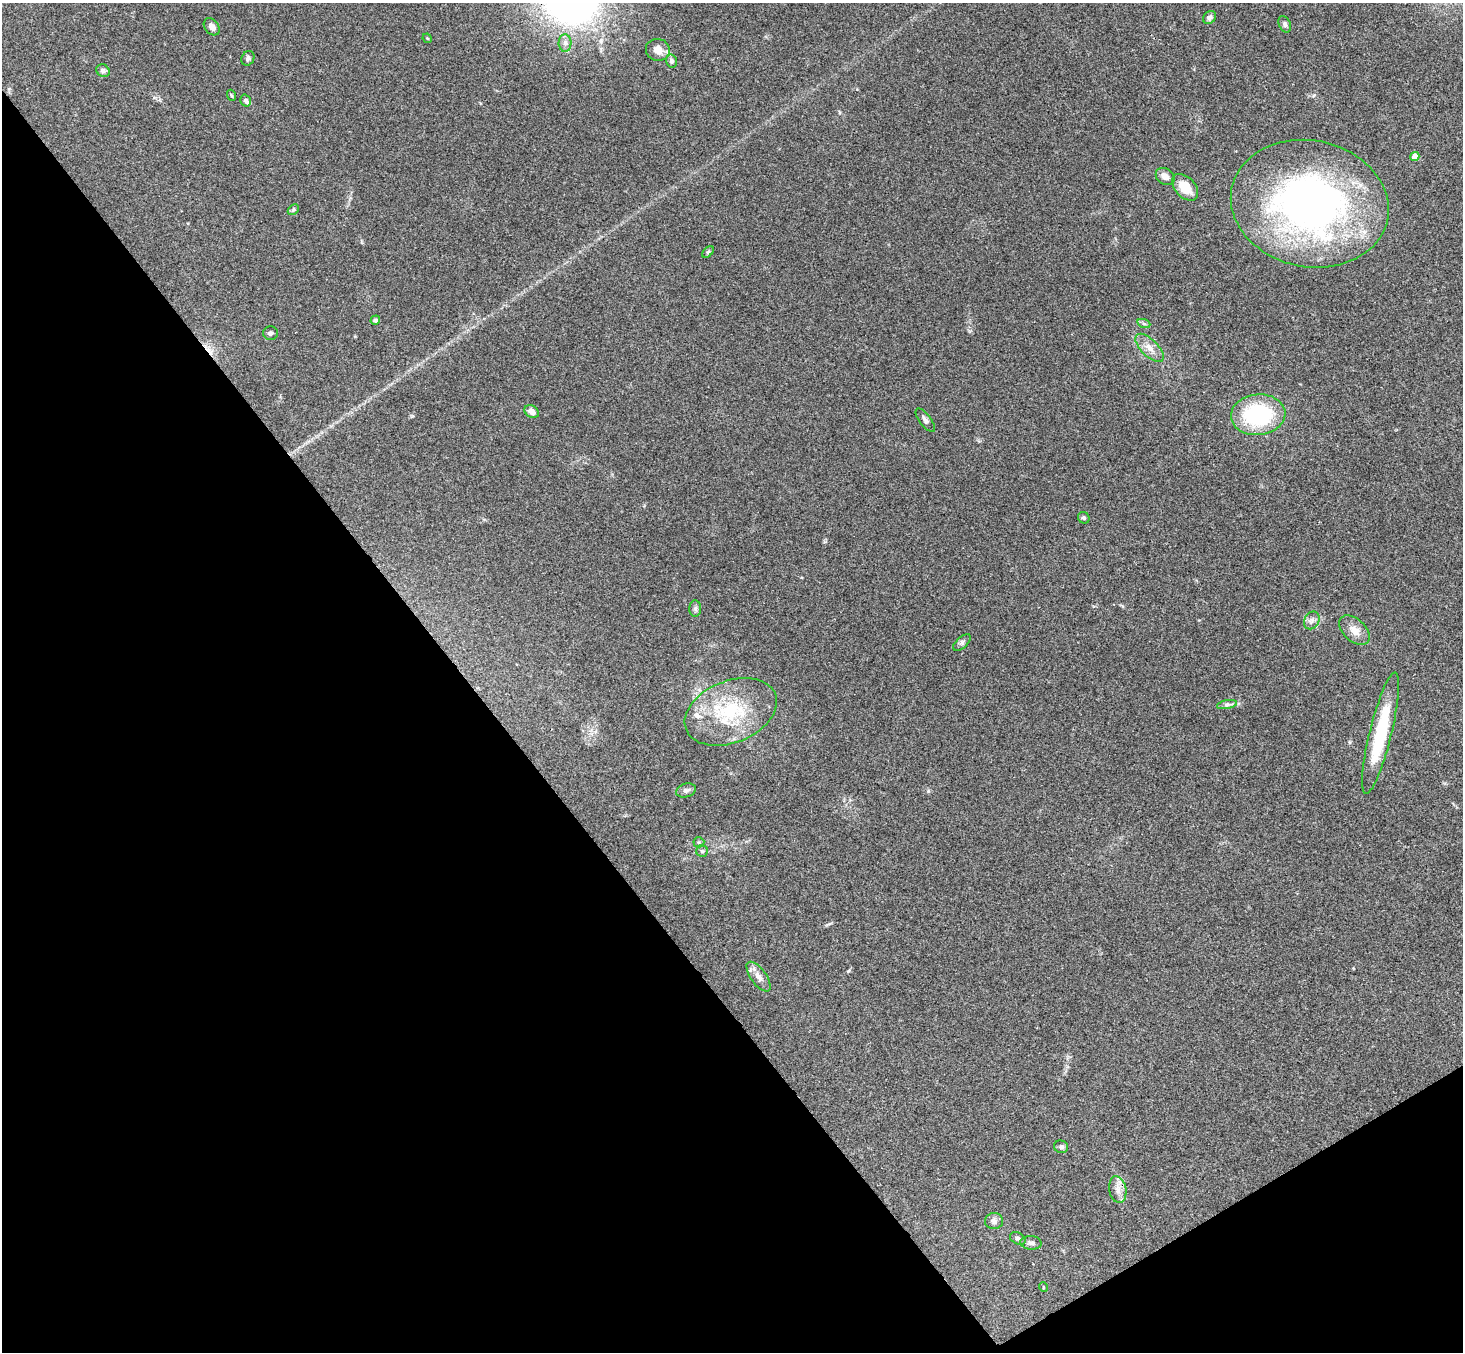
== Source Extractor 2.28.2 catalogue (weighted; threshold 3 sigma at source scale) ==
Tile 14 of 4 x 4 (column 2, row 4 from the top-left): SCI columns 1514-2974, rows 331-1680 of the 5945 x 5925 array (HDU 1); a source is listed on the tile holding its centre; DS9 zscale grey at full resolution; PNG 1465 x 1354 px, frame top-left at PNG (2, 3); each listed source drawn as its Kron ellipse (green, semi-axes under 4 px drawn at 4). Shown black and unused: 35% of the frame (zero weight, under 3 of 4 exposures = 6% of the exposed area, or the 3 px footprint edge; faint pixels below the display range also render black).
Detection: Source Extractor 2.28.2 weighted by HDU 2 'WHT'; one run over the whole footprint, this tile lists its part. Background 0.22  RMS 0.0085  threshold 0.0381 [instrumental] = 3 sigma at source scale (4.5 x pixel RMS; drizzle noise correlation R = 1.50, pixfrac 1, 0.05/0.05 arcsec/px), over >= 5 px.
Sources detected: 45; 1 cosmic-ray / hot-pixel residue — neither listed nor drawn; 2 inside a brighter listed object's ellipse — not listed separately; the other 42 listed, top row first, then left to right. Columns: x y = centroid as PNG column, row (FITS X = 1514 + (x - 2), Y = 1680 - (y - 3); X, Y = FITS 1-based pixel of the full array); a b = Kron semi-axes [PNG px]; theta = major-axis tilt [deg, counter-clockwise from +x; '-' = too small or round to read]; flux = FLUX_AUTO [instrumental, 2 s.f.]
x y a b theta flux
1210 17 7 6 - 2.7
1285 24 9 5 -65 2.1
212 27 9 7 -51 5.3
427 38 5 4 - 0.84
565 43 9 6 89 3.2
658 50 12 11 - 8.5
248 58 8 6 62 2.3
671 61 6 5 - 2.5
103 71 7 6 - 2.5
231 95 6 3 -71 0.91
246 100 6 5 - 1.8
1415 157 4 4 - 11
1165 177 10 7 -35 5.5
1185 187 16 10 -47 17
1310 204 79 63 -11 380
293 210 6 4 45 1.3
708 252 7 4 45 1.4
375 320 5 4 - 2.1
1144 324 7 4 -19 1.4
271 333 7 6 - 1.9
1149 348 18 8 -45 8
532 412 8 6 -33 5.9
1258 415 27 20 5 75
925 420 14 5 -53 2.9
1084 518 6 5 - 1.7
695 608 8 6 -90 2.2
1312 620 9 7 57 3.7
1354 630 18 11 -43 8.8
962 642 11 5 42 2.1
1227 705 10 4 11 2.2
731 712 48 31 22 66
1380 733 62 11 76 56
686 790 10 6 16 2.9
699 842 5 5 - 1.2
702 851 6 5 - 1.3
758 977 17 7 -54 6.5
1061 1147 7 6 - 2.2
1118 1190 13 8 -79 6
994 1221 9 8 - 3.3
1018 1239 8 5 -29 2.4
1031 1243 11 7 -3 2.7
1043 1287 5 3 - 0.67
Unlisted compact peaks at least as high as the median listed source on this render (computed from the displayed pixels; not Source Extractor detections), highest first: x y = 928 791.